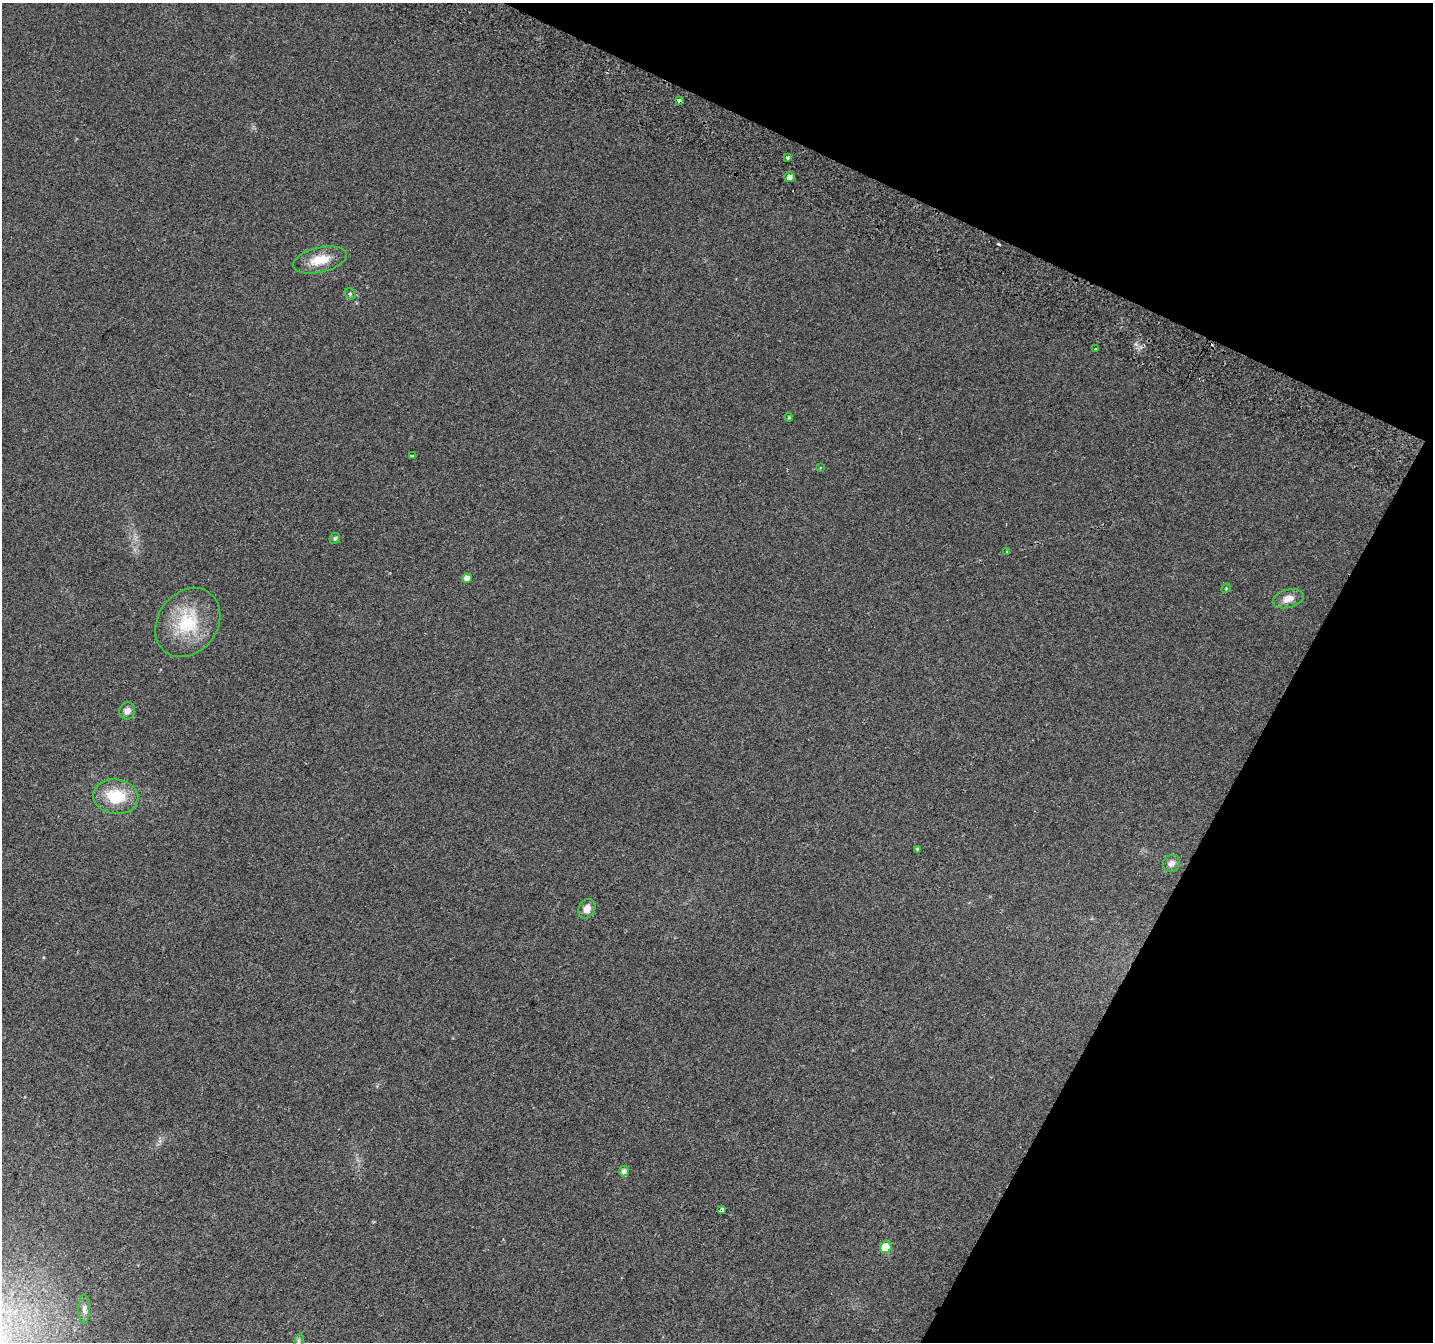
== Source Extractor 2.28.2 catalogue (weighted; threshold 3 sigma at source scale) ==
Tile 8 of 4 x 4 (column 4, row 2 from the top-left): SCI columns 4331-5761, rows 3004-4343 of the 5790 x 5939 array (HDU 1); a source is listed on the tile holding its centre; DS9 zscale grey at full resolution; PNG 1435 x 1344 px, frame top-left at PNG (2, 3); each listed source drawn as its Kron ellipse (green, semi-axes under 4 px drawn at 4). Shown black and unused: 23% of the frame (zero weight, under 2 of 3 exposures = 3% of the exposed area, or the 3 px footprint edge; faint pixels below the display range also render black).
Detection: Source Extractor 2.28.2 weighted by HDU 2 'WHT'; one run over the whole footprint, this tile lists its part. Background 0.05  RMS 0.0078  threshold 0.0351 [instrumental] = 3 sigma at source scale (4.5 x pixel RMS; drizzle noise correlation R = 1.50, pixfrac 1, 0.0396/0.0396 arcsec/px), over >= 5 px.
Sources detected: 27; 2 cosmic-ray / hot-pixel residue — neither listed nor drawn; the other 25 listed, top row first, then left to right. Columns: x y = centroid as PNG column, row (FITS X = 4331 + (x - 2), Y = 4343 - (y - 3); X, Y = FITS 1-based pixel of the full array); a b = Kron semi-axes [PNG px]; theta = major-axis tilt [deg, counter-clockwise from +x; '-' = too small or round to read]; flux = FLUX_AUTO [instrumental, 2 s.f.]
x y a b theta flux
679 100 4 3 - 15
788 157 4 3 - 1.9
790 177 5 5 - 3.8
320 260 27 12 13 17
350 294 6 5 - 1.3
1095 349 3 2 - 0.59
789 417 4 4 - 0.78
412 456 3 3 - 1.5
820 468 3 2 - 0.78
335 538 6 5 - 1.6
1007 552 3 3 - 3.1
467 578 5 4 - 5.6
1226 588 5 4 - 0.7
1288 599 16 9 14 7
188 623 37 30 53 42
127 711 8 8 - 4
116 797 23 17 -8 30
917 849 3 3 - 1.5
1171 863 9 8 - 3.6
587 909 10 8 63 6.1
624 1171 5 5 - 3.2
721 1210 4 3 - 39
886 1247 6 5 - 24
84 1309 15 6 90 3.4
298 1341 8 3 71 1.7
Overlapping masked pixels (flux is a lower limit): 2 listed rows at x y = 679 100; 721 1210
Isophote crosses this tile's border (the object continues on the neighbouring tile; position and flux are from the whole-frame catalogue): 1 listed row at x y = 298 1341